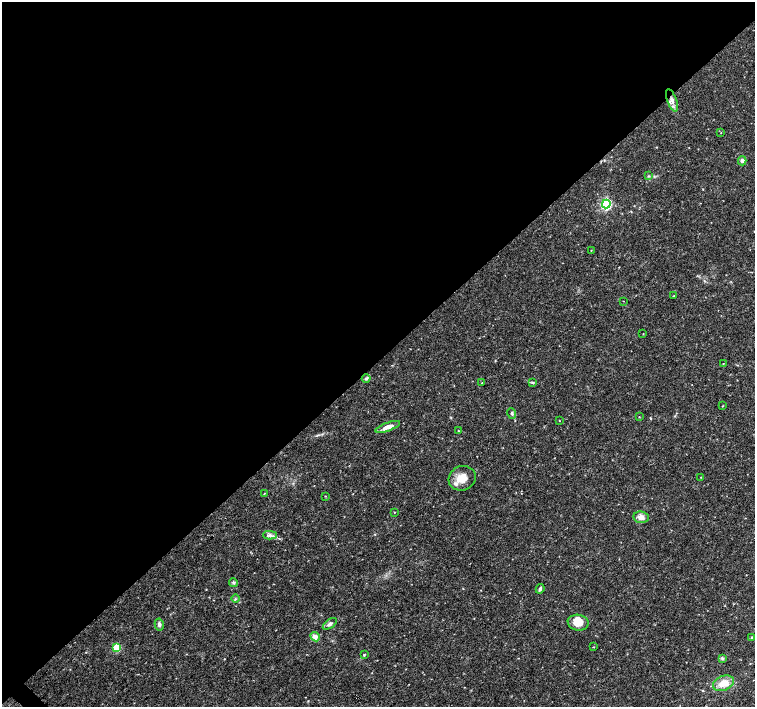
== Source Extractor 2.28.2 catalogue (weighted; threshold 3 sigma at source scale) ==
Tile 2 of 4 x 4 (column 2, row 1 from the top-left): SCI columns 1509-3013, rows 4386-5794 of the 6033 x 6019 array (HDU 1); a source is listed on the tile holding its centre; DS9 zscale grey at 2 x 2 block average (1 PNG px = mean of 2 x 2 image px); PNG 757 x 709 px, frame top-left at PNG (2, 2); each listed source drawn as its Kron ellipse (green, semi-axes under 4 px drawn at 4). Shown black and unused: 51% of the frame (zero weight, under 3 of 4 exposures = <1% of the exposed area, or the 3 px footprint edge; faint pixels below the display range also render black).
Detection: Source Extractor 2.28.2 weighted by HDU 2 'WHT'; one run over the whole footprint, this tile lists its part. Background 0.0374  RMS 0.0037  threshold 0.0167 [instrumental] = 3 sigma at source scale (4.5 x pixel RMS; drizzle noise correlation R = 1.50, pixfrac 1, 0.0396/0.0396 arcsec/px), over >= 5 px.
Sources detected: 42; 3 inside a brighter listed object's ellipse — not listed separately; the other 39 listed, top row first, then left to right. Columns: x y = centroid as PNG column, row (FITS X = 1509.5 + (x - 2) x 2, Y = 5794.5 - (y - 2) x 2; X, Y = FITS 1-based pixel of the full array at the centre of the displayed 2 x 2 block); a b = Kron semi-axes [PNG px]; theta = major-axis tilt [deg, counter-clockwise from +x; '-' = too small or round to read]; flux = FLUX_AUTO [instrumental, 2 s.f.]
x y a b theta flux
672 100 11 5 -70 4.6
721 133 2 2 - 0.31
742 161 4 4 - 2.5
648 176 3 3 - 0.81
606 204 4 4 - 110
591 250 3 2 - 0.36
674 296 2 2 - 0.39
623 301 2 2 - 0.3
643 334 2 2 - 0.34
723 363 3 2 - 0.37
366 378 4 3 - 1.7
482 383 2 2 - 0.33
533 383 4 3 - 0.96
722 406 3 2 - 0.47
512 413 5 4 - 1.6
639 417 2 2 - 0.4
559 421 2 2 - 0.37
388 427 13 4 20 6.8
458 431 2 2 - 0.35
701 477 2 2 - 0.42
462 478 14 12 27 12
264 493 3 2 - 0.4
325 496 3 2 - 0.38
394 512 2 2 - 0.53
641 517 8 5 -9 5.2
270 535 7 4 -2 2.7
233 583 5 4 - 1.4
540 589 5 3 - 1.8
235 598 4 2 - 0.83
578 623 10 8 -10 11
159 624 6 4 -78 2.5
330 624 8 4 36 2.5
315 637 5 4 - 5.4
752 637 3 3 - 0.69
593 647 2 2 - 0.41
117 648 3 3 - 30
364 655 4 3 - 0.83
722 658 3 3 - 1.2
723 683 11 7 23 11
Overlapping masked pixels (flux is a lower limit): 1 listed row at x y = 672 100
Diffuse or blended objects may show on this block-average render without a row.